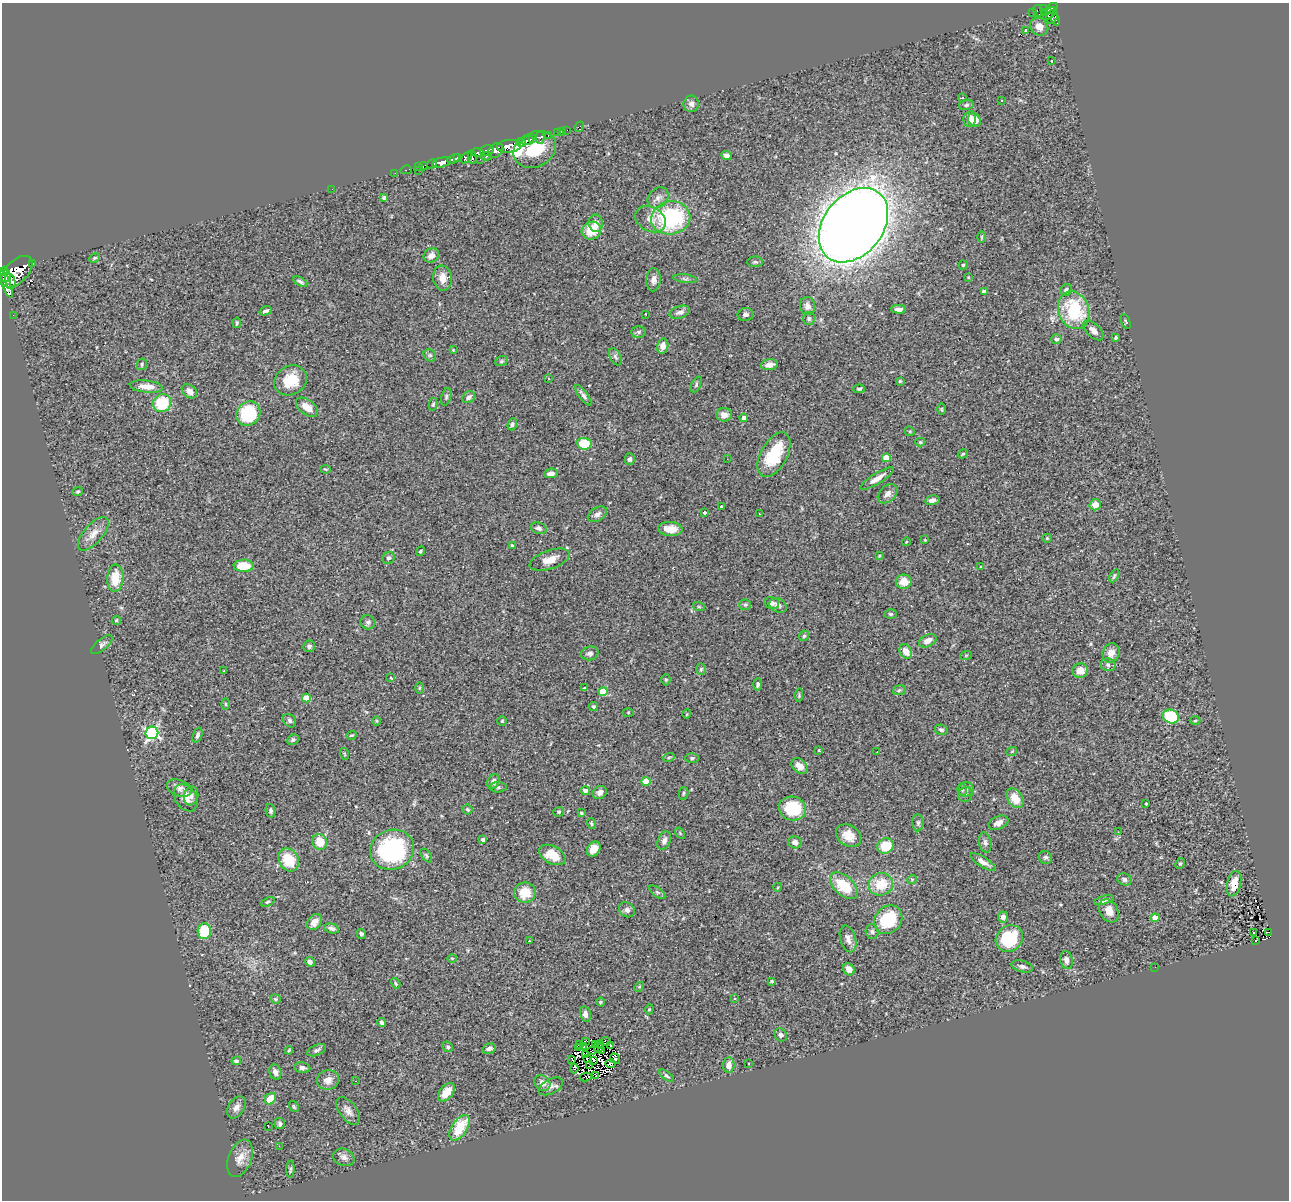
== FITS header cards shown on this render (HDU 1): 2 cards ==
NAXIS1  =                 1287
NAXIS2  =                 1198

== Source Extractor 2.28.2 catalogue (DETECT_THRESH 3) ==
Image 1287 x 1198 px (HDU 1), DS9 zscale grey, 1 PNG px = 1 image px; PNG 1291 x 1202 px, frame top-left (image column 1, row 1198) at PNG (2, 3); each listed source drawn as its Kron ellipse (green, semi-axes under 4 px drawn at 4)
Background 0.883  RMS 0.07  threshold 0.211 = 3 sigma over >= 5 px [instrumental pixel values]
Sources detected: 328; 5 with non-positive FLUX_AUTO (blend fragments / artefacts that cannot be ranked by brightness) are neither listed nor drawn; the other 323 listed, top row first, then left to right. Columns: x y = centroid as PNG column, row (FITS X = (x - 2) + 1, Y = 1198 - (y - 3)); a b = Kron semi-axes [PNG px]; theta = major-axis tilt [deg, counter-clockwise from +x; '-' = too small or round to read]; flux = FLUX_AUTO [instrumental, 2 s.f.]
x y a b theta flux
1044 8 3 2 - 23
1052 8 7 4 35 320
1038 11 6 4 -77 29
1033 12 4 2 - 3.1
1045 12 4 3 - 32
1050 13 8 3 42 250
1052 17 7 5 62 230
1056 20 6 3 -79 49
1039 27 10 8 -45 40
1026 30 3 3 - 12
1052 61 3 2 - 3.9
962 98 4 3 - 6
1002 100 3 2 - 7.1
691 104 8 8 - 22
966 105 7 5 11 9.6
970 119 8 6 79 41
974 120 7 5 -54 47
579 127 5 4 - 14
567 130 2 2 - 6.7
561 131 3 2 - 30
557 133 4 2 - 32
548 135 3 2 - 200
540 138 6 4 89 190
533 139 4 3 - 370
528 141 6 4 20 740
521 142 5 3 - 690
509 146 12 6 3 2100
535 149 22 17 27 460
487 150 7 5 15 230
496 150 8 6 45 640
478 153 6 4 -7 700
486 156 5 3 - 83
726 156 5 4 - 24
467 157 7 4 50 260
472 157 7 3 -80 210
458 158 4 3 - 460
453 159 6 4 21 1100
480 159 2 2 - 17
442 162 9 5 14 1200
432 164 5 3 - 51
423 166 4 3 - 22
418 167 3 2 - 19
406 170 6 3 15 23
418 170 3 2 - 12
395 173 2 2 - 9.8
332 189 2 2 - 17
384 198 4 4 - 8.2
658 198 11 9 44 27
671 218 20 16 11 510
650 219 16 12 -28 49
596 223 8 7 - 29
853 225 41 29 51 9300
591 231 10 8 25 100
981 237 6 4 -90 5.5
431 255 8 6 31 31
95 258 5 4 - 7.4
755 262 8 5 0 9.5
33 263 3 3 - 160
963 265 5 4 - 6
4 271 4 3 - 590
17 272 19 11 46 3400
5 276 6 5 - 1200
968 277 3 2 - 3.7
442 278 12 9 -83 50
685 279 12 4 -6 11
653 280 11 7 88 25
10 282 8 5 -79 850
300 282 8 4 -26 12
5 283 16 4 -67 1800
1066 290 6 5 - 10
984 292 4 4 - 50
808 306 9 7 -78 25
898 309 7 4 0 17
1074 310 19 15 -68 300
266 311 6 3 20 9.4
680 312 10 6 17 19
646 314 3 2 - 3
745 314 8 6 9 17
13 315 2 2 - 2.9
809 319 6 6 - 11
1126 321 8 2 -69 4.6
237 323 5 3 - 6.5
1093 330 12 6 -44 33
639 332 7 6 - 11
1116 337 4 4 - 7.3
1056 339 5 5 - 11
663 346 7 5 76 40
453 350 3 3 - 3.6
430 355 7 5 -43 11
615 357 9 5 -63 11
501 361 6 5 - 7.6
142 364 6 5 - 7.7
769 365 9 5 8 28
549 379 3 3 - 15
291 380 17 14 32 130
900 381 4 4 - 4.9
696 384 8 4 65 9.5
146 386 16 6 -5 45
859 389 6 3 2 7.8
189 391 8 6 -38 31
583 395 12 4 -53 16
446 397 9 5 77 9.4
469 397 7 5 36 16
162 403 9 8 - 190
433 404 6 4 81 7.2
307 407 12 7 -37 53
941 409 6 4 -90 5.2
248 413 13 11 45 290
724 415 7 6 - 35
744 418 4 4 - 30
512 424 6 4 70 10
910 431 5 4 - 6
920 442 5 4 - 5.8
584 444 7 6 - 140
963 454 5 4 - 5.4
774 455 24 13 61 200
886 458 4 4 - 88
630 459 6 5 - 15
727 459 2 2 - 4.3
325 469 5 3 - 4.6
551 473 7 4 7 25
877 478 19 5 32 43
78 491 5 4 - 5.9
888 494 11 8 43 25
932 500 7 4 12 19
1095 505 6 5 - 42
721 506 3 3 - 7.9
704 513 4 3 - 9
597 514 10 6 32 19
760 514 3 2 - 3.2
539 528 8 5 -17 16
670 529 12 7 -3 47
93 534 21 9 49 49
1047 538 5 4 - 4.8
925 540 4 3 - 3.6
906 542 4 2 - 3.4
512 546 4 3 - 13
420 551 5 4 - 6.6
879 556 4 3 - 6.4
389 558 6 5 - 12
550 560 21 9 19 54
244 566 10 6 0 100
980 567 3 2 - 3
1114 576 7 3 60 8.1
115 578 13 8 86 100
904 582 8 7 - 52
772 603 7 6 - 15
745 605 6 5 - 8.1
778 605 9 7 -27 17
699 607 6 4 -19 5.5
891 614 6 4 0 7.9
116 620 4 4 - 6.9
368 622 7 7 - 13
804 636 5 4 - 8.5
928 641 9 6 26 35
102 645 13 5 39 16
309 646 6 5 - 12
906 651 7 5 -57 51
590 653 9 7 17 16
1111 653 10 8 69 35
966 655 6 3 19 4.8
1108 665 8 6 -14 12
701 669 5 4 - 6.8
224 671 2 2 - 2.8
1080 671 8 7 - 37
391 678 3 2 - 3.2
666 680 6 4 -90 6.3
758 684 6 4 87 11
419 688 5 3 - 4.7
585 688 3 3 - 5.5
899 690 6 4 22 6.8
603 692 4 4 - 150
799 695 7 3 84 6.1
306 698 4 4 - 110
226 704 6 4 -89 6.5
594 707 5 4 - 11
628 713 5 3 - 4.5
687 714 4 3 - 3.5
1171 717 8 6 -22 230
290 721 7 6 - 12
377 721 5 3 - 4.3
502 721 5 5 - 5.4
1195 721 5 3 - 5.3
941 730 6 5 - 11
152 733 6 6 - 820
197 735 8 4 71 12
351 735 5 3 - 5.6
293 740 6 5 - 9.9
819 750 3 2 - 5.1
1012 751 5 3 - 4.3
877 752 2 2 - 2.7
345 754 6 3 -70 5.1
669 757 6 3 19 5.2
692 758 7 5 2 9
800 766 9 6 -43 40
493 781 8 6 67 21
646 781 4 4 - 90
498 787 8 5 0 9.8
179 788 13 8 -21 27
966 789 8 7 - 13
585 790 4 4 - 20
962 790 6 5 - 9.9
600 792 7 6 - 21
684 793 6 4 76 8.1
965 795 8 7 - 14
191 796 9 7 82 20
186 798 15 10 -57 51
1015 798 11 7 -57 76
1146 804 4 3 - 11
468 809 5 5 - 7.5
792 809 14 11 -13 220
271 811 7 4 -78 12
559 812 5 4 - 6.5
581 813 4 3 - 5.7
918 823 8 5 90 11
998 823 10 6 23 27
591 824 5 4 - 6.1
1118 832 3 3 - 4
680 833 6 4 -58 5.8
848 836 13 10 -35 64
483 840 3 3 - 17
664 841 10 6 67 19
320 842 8 7 - 85
795 842 7 6 - 27
985 842 10 6 -79 13
885 846 8 7 - 110
594 849 8 6 53 45
392 850 22 20 19 640
426 855 8 4 -54 8.6
552 855 14 8 -28 89
1045 857 7 6 - 10
289 860 12 9 -60 130
983 862 15 5 -32 24
1180 863 6 4 65 6.2
912 879 5 3 - 4.6
1124 879 7 6 - 14
881 884 12 11 - 120
1234 884 13 6 76 64
844 886 17 9 -44 170
778 887 4 3 - 4
657 892 9 4 -35 9.6
525 893 10 10 - 100
1104 900 10 4 16 23
268 902 7 4 24 7.6
627 910 8 7 - 15
1109 911 12 9 -61 41
1003 917 5 5 - 20
1155 918 4 4 - 80
888 920 15 13 48 250
314 922 9 6 53 33
331 928 8 5 -14 13
204 931 8 6 -87 140
872 932 7 6 - 12
1268 932 3 2 - 9
1254 933 3 2 - 6.1
361 934 5 4 - 11
1009 938 14 12 38 240
848 939 14 7 -73 32
529 941 3 2 - 3.2
1255 941 3 2 - 7.2
452 958 5 3 - 4.3
1066 960 9 6 -79 25
310 962 5 4 - 22
1022 966 11 5 -15 17
1155 967 2 2 - 6.9
849 969 6 5 - 35
772 981 4 3 - 6
396 983 6 4 -58 5.4
639 987 5 4 - 5.7
275 999 5 4 - 6.5
735 999 3 3 - 15
600 1002 4 3 - 4.1
649 1009 5 4 - 5.5
585 1014 8 5 -76 20
382 1022 4 4 - 12
781 1035 7 5 -57 15
585 1041 3 2 - 3.2
606 1042 5 4 - 6.8
579 1044 4 2 - 4.9
595 1044 3 2 - 3.3
600 1044 4 3 - 14
611 1045 2 2 - 2.9
448 1047 5 5 - 7.8
583 1047 4 2 - 3.9
578 1048 2 2 - 4.3
598 1048 4 2 - 0.75
489 1049 7 5 13 16
289 1050 4 2 - 4.4
317 1050 10 5 23 13
593 1050 6 2 24 2.7
602 1051 4 2 - 4.8
586 1054 3 2 - 2.2
588 1058 4 3 - 4.4
572 1059 3 2 - 3.8
615 1059 6 3 -53 9.6
593 1060 3 2 - 7.4
236 1061 5 4 - 9.3
611 1063 5 2 - 3.3
749 1063 3 3 - 9
729 1065 7 6 - 37
589 1066 2 2 - 4.9
302 1068 8 5 -10 14
574 1069 5 3 - 8.8
275 1072 8 6 -71 19
596 1075 2 2 - 2.7
667 1076 8 4 -36 9.1
586 1077 6 3 11 2.8
328 1080 11 9 12 32
356 1081 2 2 - 3.1
542 1083 8 7 - 30
551 1086 13 7 27 23
446 1092 11 6 50 67
271 1099 6 5 - 96
236 1107 12 8 59 26
294 1107 6 4 -59 5.9
348 1111 16 8 -53 30
280 1123 6 5 - 11
268 1127 3 2 - 31
460 1128 14 7 57 150
279 1146 2 2 - 20
344 1157 11 8 -21 23
240 1158 19 11 68 50
290 1169 8 3 90 7.6
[5 non-positive-flux detections neither listed nor drawn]